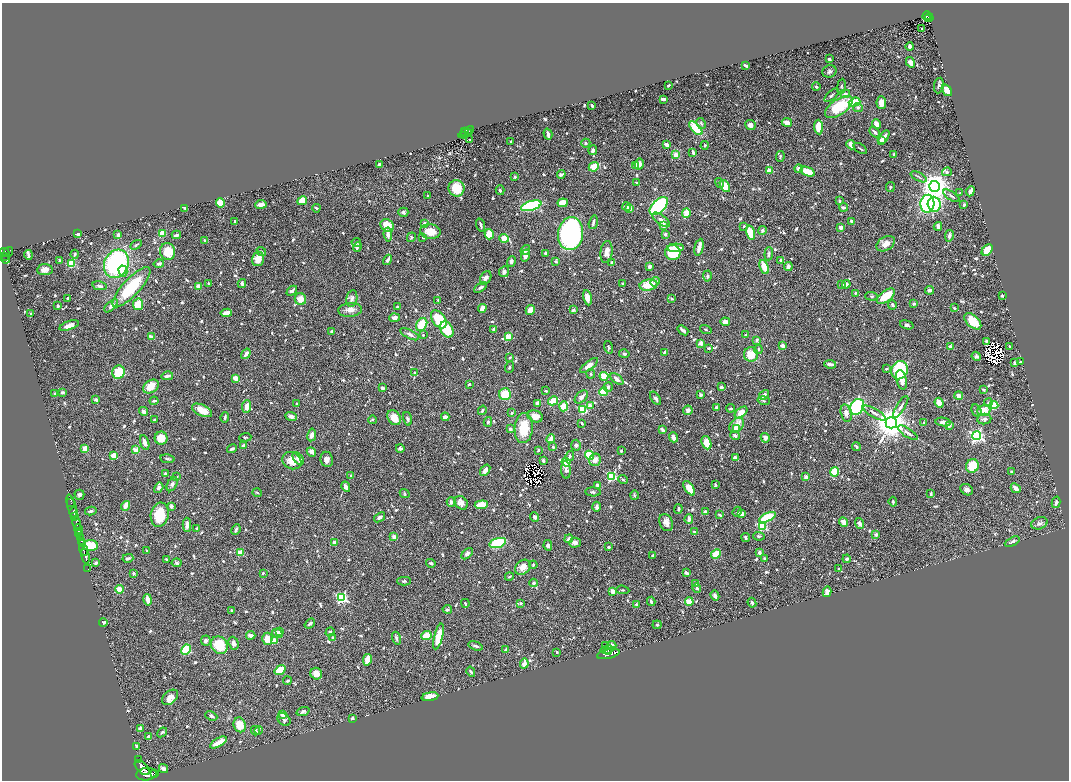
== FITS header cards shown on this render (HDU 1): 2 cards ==
NAXIS1  =                 2134
NAXIS2  =                 1556

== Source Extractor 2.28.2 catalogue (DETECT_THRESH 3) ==
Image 2134 x 1556 px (HDU 1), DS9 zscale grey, zoomed out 1/2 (1 PNG px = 2 x 2 image px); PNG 1071 x 782 px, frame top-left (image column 2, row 1555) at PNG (2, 3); each listed source drawn as its Kron ellipse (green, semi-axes under 4 px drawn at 4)
Background 0.44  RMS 0.018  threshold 0.0526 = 3 sigma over >= 5 px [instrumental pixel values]
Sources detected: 1113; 44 cannot appear on this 1/2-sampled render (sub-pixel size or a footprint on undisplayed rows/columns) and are neither listed nor drawn; of the other 1069, the 500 brightest by FLUX_AUTO listed and drawn (569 fainter detections omitted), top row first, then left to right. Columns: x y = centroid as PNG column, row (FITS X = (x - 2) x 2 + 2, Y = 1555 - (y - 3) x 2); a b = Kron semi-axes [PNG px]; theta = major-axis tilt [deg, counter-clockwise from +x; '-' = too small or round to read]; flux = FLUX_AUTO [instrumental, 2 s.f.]
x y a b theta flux
927 16 4 2 - 73
929 18 4 2 - 57
928 19 2 1 - 11
922 29 2 2 - 6.8
910 47 4 3 - 14
829 59 3 3 - 7.9
910 62 5 4 - 20
746 66 4 2 - 7.4
829 71 7 6 - 11
668 85 3 2 - 5.7
939 85 8 5 81 9.7
841 86 7 4 82 5.7
816 87 4 3 - 6.7
947 90 6 4 -54 36
845 94 5 4 - 8.9
832 95 9 3 43 6.9
663 99 4 2 - 14
855 102 6 4 20 120
881 103 6 5 - 25
592 105 3 2 - 11
839 107 16 7 33 160
858 107 5 4 - 8
787 122 5 3 - 33
701 124 6 4 -61 6.2
876 124 5 4 - 25
750 125 5 5 - 24
819 127 7 4 -87 58
696 128 8 4 -48 130
464 131 3 2 - 150
466 132 8 2 33 240
875 132 6 3 -43 10
469 133 2 1 - 40
548 134 5 2 - 16
465 136 2 2 - 46
884 137 8 3 58 21
470 140 2 2 - 4.7
882 140 4 3 - 20
511 142 2 2 - 6.5
586 143 5 4 - 5.9
666 145 3 2 - 21
705 145 4 3 - 5.5
851 145 5 3 - 28
860 148 8 2 -35 6.4
593 150 5 3 - 11
693 152 4 2 - 9.3
894 154 3 2 - 5.9
676 155 4 4 - 32
780 157 5 3 - 5
379 164 3 2 - 6.8
639 164 5 4 - 28
635 165 4 2 - 12
594 167 5 4 - 45
799 169 4 4 - 12
769 171 4 3 - 35
808 172 7 4 -21 51
947 172 5 4 - 9.5
561 174 4 3 - 18
515 177 2 2 - 14
919 177 8 3 -27 6.9
636 182 3 2 - 4.7
719 183 5 4 - 5.8
725 186 6 4 -56 72
935 186 5 5 - 5000
890 187 5 3 - 5.3
456 188 8 8 - 93
500 190 5 2 - 5
970 191 5 2 - 17
960 193 3 2 - 4.5
428 196 3 2 - 4.8
951 196 9 2 -34 5
302 201 5 4 - 74
839 201 3 3 - 5.6
220 203 4 4 - 65
563 203 5 4 - 58
261 204 6 3 9 26
927 204 9 7 86 360
934 204 7 6 - 170
964 205 3 2 - 6.6
531 206 10 4 17 320
659 206 11 6 45 560
627 207 4 3 - 8.7
844 207 4 3 - 11
185 208 4 2 - 9.7
316 208 4 2 - 5
629 208 4 3 - 15
403 212 5 4 - 7.8
686 213 5 3 - 47
661 220 10 4 -37 19
235 221 3 2 - 4.7
851 221 4 3 - 9.1
593 222 7 2 75 10
424 223 4 3 - 8.9
387 225 7 6 - 57
481 225 6 2 -73 8.5
663 225 3 3 - 29
744 226 4 3 - 5.3
938 226 4 3 - 15
841 227 4 3 - 18
762 230 4 4 - 9.9
430 231 10 7 -6 52
162 233 4 3 - 57
750 233 7 4 -75 75
78 234 3 3 - 16
489 234 5 4 - 91
571 234 16 12 84 1500
665 234 3 3 - 8.5
118 235 3 2 - 17
176 235 4 2 - 10
388 235 7 4 -84 15
949 236 6 3 79 12
411 237 5 4 - 5.9
423 237 2 2 - 5.9
504 238 5 3 - 79
205 240 3 3 - 5.6
356 243 5 3 - 5.6
886 244 10 6 31 32
136 245 6 3 31 5.6
357 247 5 3 - 8.9
699 247 8 2 77 36
676 248 8 3 3 41
525 250 5 4 - 12
987 250 6 4 50 79
5 252 5 3 - 190
8 252 5 4 - 190
168 252 8 7 - 73
261 252 5 3 - 6.8
607 252 11 6 83 28
545 253 3 2 - 12
673 253 7 7 - 200
75 254 4 3 - 6.1
769 254 6 3 86 6.6
28 255 5 2 - 8
525 255 6 3 70 28
5 256 4 2 - 110
258 259 7 6 - 46
5 260 4 2 - 93
387 260 5 3 - 10
780 260 4 2 - 6.6
60 261 3 3 - 6.7
511 261 5 4 - 8.9
556 261 4 3 - 6.1
612 263 3 3 - 11
71 264 4 3 - 80
116 264 14 12 63 560
159 264 5 3 - 11
649 266 3 3 - 13
788 266 4 3 - 20
764 267 7 4 -67 60
45 270 8 5 5 22
123 271 5 4 - 19
504 272 5 4 - 13
707 276 5 3 - 7.1
486 278 7 5 60 17
655 282 5 4 - 7.4
209 283 3 2 - 4.9
242 283 4 3 - 10
623 284 3 3 - 8.8
846 284 4 4 - 15
648 285 9 5 11 75
842 285 3 3 - 10
99 286 7 3 -12 13
131 287 26 8 47 200
198 287 4 3 - 18
480 287 7 3 36 9.8
929 290 4 3 - 12
292 291 6 3 42 10
855 293 3 2 - 7
871 296 6 3 -3 5.1
886 296 10 5 37 92
1002 296 3 2 - 7.6
67 298 2 2 - 7.6
352 298 8 5 79 13
587 298 8 4 -79 29
300 299 6 5 - 37
672 299 3 3 - 4.7
438 300 3 2 - 6.1
138 304 6 5 - 71
914 304 4 3 - 6.8
892 305 5 4 - 6
58 306 3 2 - 9.7
111 306 8 4 43 23
397 307 3 2 - 9.8
482 308 4 3 - 26
954 308 3 3 - 4.7
350 310 12 7 4 28
530 310 5 4 - 27
573 310 4 3 - 5.8
31 313 3 2 - 5
226 313 6 3 8 40
395 318 5 4 - 20
439 319 10 6 -54 160
973 321 10 6 -44 93
725 322 4 3 - 24
422 324 7 5 62 83
907 325 7 4 -18 8.3
69 326 10 4 19 30
706 329 6 3 -19 5.9
447 330 8 6 -60 130
494 330 4 3 - 13
683 330 6 2 -38 14
332 331 3 2 - 12
410 334 10 3 -26 14
423 335 2 2 - 6
746 335 3 2 - 4.7
508 336 3 3 - 110
151 337 4 2 - 25
757 340 4 3 - 11
986 341 3 2 - 5.2
701 343 3 3 - 25
783 346 3 2 - 24
1009 346 2 2 - 5.5
609 347 6 3 -75 6.7
950 347 2 2 - 30
709 348 4 2 - 8.8
758 349 4 3 - 6.4
664 352 3 2 - 5.8
246 354 5 3 - 19
624 354 5 4 - 7
751 354 7 7 - 63
976 356 5 4 - 8.4
510 357 3 3 - 4.5
1020 362 3 2 - 8.4
1014 363 3 3 - 6.3
830 364 6 3 -9 17
589 365 11 4 38 27
509 367 6 3 71 6.1
886 369 3 3 - 5.1
900 370 9 8 - 330
118 372 6 6 - 100
415 373 4 3 - 9.2
591 374 4 3 - 5.3
167 376 6 3 14 16
604 376 4 3 - 67
236 378 4 3 - 45
617 379 8 3 -40 17
902 380 10 5 -77 24
469 384 3 2 - 5.4
151 387 8 6 36 59
608 387 5 4 - 10
721 387 3 3 - 11
382 388 4 3 - 10
983 390 2 2 - 7.4
546 391 3 2 - 4.8
62 392 3 3 - 13
603 392 4 4 - 89
55 394 2 2 - 18
505 394 6 6 - 86
700 395 4 4 - 7.6
764 395 5 3 - 17
959 395 4 3 - 24
581 397 8 5 45 17
655 398 7 3 -54 11
96 400 3 3 - 7.3
154 401 4 2 - 6.9
553 401 5 3 - 93
764 401 6 3 -17 4.7
537 403 3 3 - 15
939 403 5 3 - 41
988 403 4 4 - 9.5
297 404 3 2 - 7.1
994 405 4 4 - 55
247 406 6 4 84 30
563 406 5 4 - 58
590 406 3 3 - 30
717 407 4 3 - 6.3
857 407 8 6 54 670
901 407 12 3 58 12
731 408 4 3 - 5.7
202 410 11 5 -25 46
482 410 5 3 - 8.4
583 410 4 4 - 120
688 410 5 4 - 15
984 410 7 5 20 55
143 411 5 4 - 14
976 411 6 4 -63 7.8
741 412 7 4 40 43
511 413 3 3 - 5.1
846 413 9 5 -77 23
874 413 13 4 -29 15
291 416 6 4 -19 15
535 416 8 6 -21 25
225 417 5 3 - 6.5
445 417 4 3 - 21
394 418 8 6 -55 55
407 419 7 4 -76 10
984 419 7 5 6 16
154 420 3 2 - 5.4
372 420 4 3 - 7
488 422 5 3 - 6.3
943 422 8 4 -10 18
582 423 3 2 - 6.4
891 423 5 5 - 9100
924 423 3 2 - 28
737 425 8 6 50 47
949 425 4 2 - 11
524 428 15 9 86 100
510 429 3 2 - 17
736 429 4 4 - 44
662 430 4 2 - 12
908 433 11 3 -33 12
312 435 6 4 81 17
735 436 5 3 - 14
977 436 4 4 - 820
245 437 6 3 5 4.9
673 437 5 3 - 22
161 438 6 6 - 62
765 438 5 4 - 14
551 439 5 3 - 23
145 443 8 4 -71 18
707 443 7 4 -70 45
244 445 4 3 - 15
576 445 5 5 - 11
553 447 3 3 - 7.1
856 447 4 2 - 7.8
400 448 4 3 - 7.6
85 449 4 3 - 42
232 449 5 3 - 8.4
136 450 3 2 - 78
538 450 2 2 - 11
621 451 2 2 - 5.4
311 452 5 4 - 15
589 455 5 4 - 160
114 456 3 2 - 85
570 456 5 3 - 6.7
735 458 3 3 - 27
168 459 7 3 -9 5.2
298 459 7 4 -49 20
327 459 8 6 -81 18
595 460 6 6 - 23
292 461 10 8 -26 53
543 461 4 2 - 9.6
566 462 4 3 - 160
972 466 7 6 - 87
485 470 6 3 52 20
566 470 9 5 -85 15
835 472 4 4 - 140
1012 472 3 2 - 10
165 474 4 2 - 7.2
351 476 3 3 - 7.5
612 476 4 3 - 360
177 477 3 3 - 6.6
806 477 3 2 - 27
623 479 5 3 - 6.1
172 484 7 4 61 12
597 485 4 3 - 11
715 485 4 2 - 6.5
346 487 5 3 - 16
159 488 5 4 - 9.7
689 488 8 4 -56 55
1016 488 5 3 - 29
967 490 7 5 -34 13
593 492 8 4 -2 7.6
257 493 5 3 - 4.9
405 493 5 4 - 5
931 494 4 2 - 7.5
79 495 5 5 - 9.1
634 495 5 4 - 4.9
451 502 4 3 - 10
893 502 5 3 - 6.4
1056 502 6 3 77 12
71 503 2 1 - 42
461 503 7 6 - 26
481 505 7 4 4 53
126 506 5 3 - 39
171 506 3 2 - 21
72 507 13 2 -76 130
596 507 5 3 - 15
678 509 5 3 - 6.9
91 511 6 4 13 7
74 512 5 2 - 340
705 512 4 3 - 20
737 512 5 3 - 5.3
741 513 4 3 - 24
160 515 12 9 79 110
720 515 3 2 - 5.9
75 517 2 2 - 110
380 517 6 3 37 11
535 517 5 4 - 15
767 517 9 4 25 200
689 519 5 3 - 15
844 522 5 3 - 33
77 523 6 2 -75 790
666 523 9 6 -65 24
859 523 5 3 - 12
1039 523 8 6 21 13
187 525 7 4 -90 22
762 526 3 3 - 220
197 528 3 3 - 5.4
79 529 5 3 - 270
236 529 5 3 - 9.5
694 532 4 3 - 7
79 533 3 2 - 110
876 534 3 3 - 16
759 536 6 3 -3 5.9
394 537 3 3 - 16
80 538 3 2 - 170
746 538 4 2 - 10
569 539 5 3 - 17
81 541 2 1 - 39
334 542 3 3 - 19
1012 542 8 3 27 9.2
498 543 9 4 15 220
575 543 6 5 - 19
83 544 3 2 - 110
548 545 5 4 - 8.4
90 546 7 5 2 190
608 547 3 2 - 4.9
83 550 6 2 -73 400
147 551 3 2 - 5
240 552 3 2 - 86
759 553 3 3 - 14
467 554 7 4 41 13
716 554 5 4 - 65
653 555 4 2 - 5.2
85 556 7 2 -78 520
128 558 5 2 - 8.5
167 559 3 2 - 5.6
764 559 3 3 - 9.7
847 559 4 3 - 5.9
96 563 4 3 - 12
177 563 5 4 - 7.2
431 563 5 3 - 7.6
533 565 4 3 - 6.3
523 567 8 6 39 33
88 568 3 1 - 9
839 569 3 2 - 7.5
133 573 2 2 - 17
263 573 3 2 - 4.7
686 573 4 3 - 9.3
509 576 4 3 - 5.2
404 581 7 4 -2 5.4
534 583 4 3 - 13
696 584 3 3 - 7.5
697 588 5 3 - 6.4
119 589 4 4 - 38
622 590 7 3 -5 4.7
613 591 3 2 - 68
827 592 5 4 - 17
715 596 5 3 - 13
341 597 4 4 - 440
148 600 6 3 -79 29
651 601 4 2 - 7.6
689 602 4 4 - 37
465 603 4 3 - 5.5
521 603 3 3 - 4.8
752 603 5 3 - 7.9
636 604 2 2 - 9.6
447 609 5 3 - 7.5
231 610 3 3 - 4.8
103 623 4 3 - 11
310 624 6 3 37 9.5
657 625 4 4 - 4.6
280 632 3 3 - 7.8
330 632 5 4 - 6.8
277 633 5 4 - 28
251 635 5 3 - 14
426 636 5 3 - 85
438 636 13 4 76 82
333 637 4 4 - 6.8
396 638 6 4 -73 11
267 639 6 5 - 61
274 640 3 3 - 57
206 641 5 5 - 9.5
234 643 6 5 - 17
219 645 9 8 - 140
612 645 4 3 - 15
476 646 7 3 -17 9.6
606 646 3 2 - 140
506 649 4 3 - 8.5
607 649 7 2 11 450
186 650 5 4 - 140
557 652 2 2 - 6.3
608 652 2 1 - 120
608 654 11 4 12 1400
367 660 6 3 79 61
524 664 5 3 - 27
280 670 6 3 36 110
471 672 5 3 - 8.7
316 674 6 5 - 38
287 681 4 3 - 5.6
170 697 9 6 40 35
430 697 8 4 10 47
303 711 6 4 18 7.4
282 715 4 3 - 25
211 716 6 3 -25 7.6
352 718 3 3 - 7.5
284 720 7 5 -40 11
240 725 7 6 - 58
140 729 3 3 - 24
255 731 5 4 - 14
259 731 4 3 - 4.9
162 732 6 3 40 5.7
149 737 4 4 - 12
218 742 9 3 29 52
136 746 3 2 - 8.7
139 760 2 1 - 32
142 767 9 5 -47 1700
163 769 5 3 - 20
146 774 10 6 7 2000
155 774 3 1 - 140
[569 fainter detections neither listed nor drawn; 44 sub-pixel or undisplayed-footprint detections neither listed nor drawn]